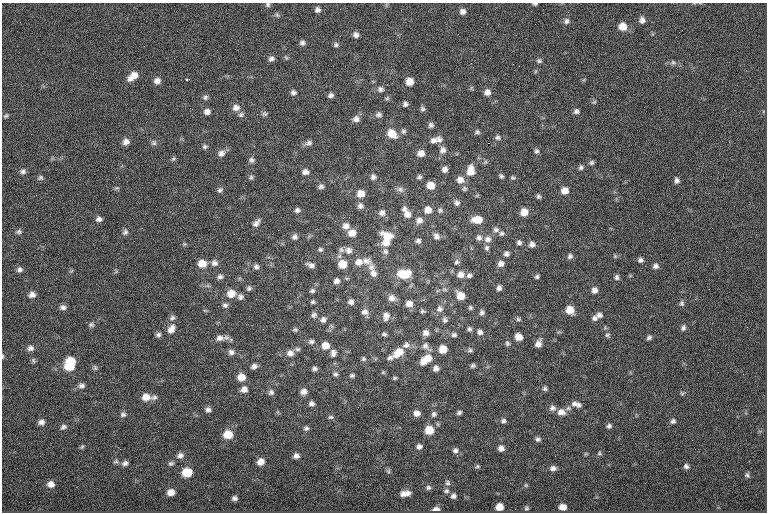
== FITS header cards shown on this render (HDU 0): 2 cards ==
NAXIS1  =                  765
NAXIS2  =                  510

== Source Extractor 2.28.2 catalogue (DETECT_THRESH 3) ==
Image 765 x 510 px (HDU 0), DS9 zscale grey, 1 PNG px = 1 image px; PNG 769 x 514 px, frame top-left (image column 1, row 510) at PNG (2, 3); no overlay
Background -0.702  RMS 8.1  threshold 24.2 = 3 sigma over >= 5 px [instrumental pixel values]
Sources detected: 279; all 279 listed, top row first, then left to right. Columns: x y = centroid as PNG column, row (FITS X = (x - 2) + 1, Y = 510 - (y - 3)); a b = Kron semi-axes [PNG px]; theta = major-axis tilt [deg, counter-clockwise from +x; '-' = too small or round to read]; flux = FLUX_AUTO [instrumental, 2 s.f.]
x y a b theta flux
535 4 5 3 - 770
268 5 6 6 - 1000
317 10 6 6 - 1800
463 11 7 6 - 2200
277 15 7 5 -67 930
642 20 7 7 - 2500
566 21 8 7 - 1700
623 26 8 7 - 6900
682 30 3 2 - 510
356 35 6 6 - 2100
302 43 6 6 - 1500
336 45 7 6 - 1200
144 46 3 2 - 490
38 49 2 2 - 1100
286 57 7 4 -55 770
271 59 7 6 - 1800
539 61 6 5 - 1100
673 62 7 6 - 1200
133 76 13 7 36 5300
187 79 3 2 - 690
157 81 8 7 - 2500
409 82 7 6 - 5900
380 89 9 7 -12 1900
293 92 6 6 - 1500
487 92 7 7 - 3000
331 95 6 5 - 1600
205 97 7 6 - 1200
387 98 6 5 - 860
594 102 6 4 44 660
405 104 6 6 - 1400
190 108 3 2 - 500
236 108 10 8 14 3100
422 109 6 6 - 1200
576 111 7 6 - 1600
207 112 7 6 - 2400
265 114 7 7 - 1100
379 114 8 6 1 1600
241 115 8 7 - 1500
6 116 6 5 - 890
356 119 9 8 - 2500
431 125 6 6 - 1500
403 131 6 6 - 1200
477 132 7 6 - 1200
392 133 10 8 -38 8200
497 137 8 7 - 1600
434 140 9 7 35 2400
439 140 10 8 -52 2200
126 142 8 7 - 2700
154 143 7 7 - 1300
309 143 11 7 13 2000
488 143 2 2 - 4000
205 146 7 5 12 1100
443 150 9 8 - 2500
536 151 7 6 - 1300
221 153 10 8 25 2700
421 153 7 7 - 3900
173 159 7 4 32 810
252 160 8 6 -44 1500
591 163 7 5 45 1100
581 167 6 5 - 1300
445 169 6 6 - 2200
23 171 7 6 - 1600
471 171 11 8 87 7100
305 172 7 6 - 2200
501 176 6 4 -51 1100
251 177 6 5 - 990
373 177 8 7 - 1700
419 177 6 5 - 1100
40 178 6 6 - 1100
513 178 6 5 - 830
460 180 8 8 - 3900
677 180 6 5 - 1700
431 185 7 6 - 6100
321 186 7 6 - 1500
117 188 6 4 -17 730
400 189 10 7 -21 2000
464 189 7 6 - 1100
220 190 8 6 50 1300
565 191 7 7 - 4900
361 194 8 7 - 5400
538 197 6 5 - 1100
457 203 7 7 - 1700
360 206 8 8 - 2100
405 209 8 7 - 1900
297 210 6 6 - 1400
428 210 8 8 - 4700
440 210 7 7 - 1300
524 212 7 7 - 5900
382 213 9 8 - 2400
407 214 10 8 -69 3800
99 219 7 6 - 1900
419 220 9 8 - 3000
477 220 9 6 0 7600
256 223 11 6 47 2200
346 226 9 8 - 3100
496 230 8 7 - 1700
19 232 8 6 0 1200
125 232 8 7 - 1500
352 233 8 8 - 4900
501 233 7 6 - 1300
234 234 2 2 - 1200
387 236 14 10 -25 8600
436 236 8 7 - 2100
295 237 7 7 - 1600
479 238 8 7 - 1800
488 239 10 8 0 2700
418 241 7 6 - 1600
386 242 10 8 12 4600
519 242 6 6 - 1400
184 244 5 5 - 640
532 244 7 7 - 2300
487 248 7 6 - 1200
320 249 5 5 - 1000
341 250 7 6 - 1400
348 250 10 9 - 3000
385 251 9 8 - 1900
506 254 6 5 - 1700
356 255 2 2 - 1000
570 256 7 6 - 1500
615 256 5 5 - 670
640 260 6 5 - 1400
366 261 16 10 -11 4100
359 262 10 9 - 3800
456 262 8 6 61 1300
202 263 9 8 - 6200
214 263 9 8 - 2300
514 263 2 2 - 1900
342 264 8 8 - 8500
501 264 7 6 - 2400
311 265 10 5 -16 2200
645 266 2 2 - 1000
655 266 7 6 - 1700
256 267 6 6 - 1500
371 267 10 9 - 2500
20 269 7 7 - 1700
286 271 2 2 - 3800
373 273 11 8 -64 3200
404 274 13 9 2 13000
460 275 8 8 - 3400
469 275 6 6 - 1300
537 276 5 5 - 1100
220 277 7 6 - 1600
617 277 7 6 - 1400
336 281 7 6 - 2200
249 288 7 6 - 1200
499 288 6 5 - 1700
594 290 7 7 - 2400
312 291 6 5 - 1200
231 294 9 8 - 5900
32 295 8 7 - 2600
461 296 8 7 - 6900
240 297 7 7 - 1700
392 298 10 8 -12 3200
256 299 2 2 - 260
313 302 5 5 - 970
351 302 7 7 - 1900
682 303 7 5 69 1100
409 304 8 7 - 3500
225 305 8 6 -1 1500
63 307 8 6 -3 1900
470 308 6 5 - 910
440 309 9 9 - 2300
570 310 8 7 - 6500
422 311 6 4 -1 890
365 312 8 8 - 2400
482 312 7 6 - 1400
314 315 8 7 - 1600
599 315 9 7 1 1900
386 316 11 8 79 2900
172 318 8 6 40 1700
594 318 7 6 - 1700
518 319 6 5 - 970
323 320 8 7 - 2000
445 320 7 6 - 1400
91 325 8 7 - 1200
683 328 7 6 - 1400
171 329 13 9 60 3900
469 329 6 5 - 1200
295 330 6 5 - 900
480 332 8 7 - 1900
426 333 6 6 - 2500
384 334 6 5 - 1100
158 335 6 6 - 1400
454 335 7 5 2 1300
607 335 7 5 15 1000
518 337 6 6 - 5400
649 337 6 5 - 1200
220 338 12 8 7 3100
311 342 7 6 - 1300
507 343 7 6 - 1200
538 344 10 7 67 3200
325 345 8 7 - 5500
406 345 9 8 - 2300
426 346 12 8 -51 2800
30 348 8 7 - 2000
297 349 7 5 0 1100
443 349 6 6 - 8300
470 350 7 6 - 1200
231 352 8 7 - 2000
398 352 13 8 36 8300
290 353 9 8 - 2900
333 353 9 7 78 2300
2 356 6 3 -90 590
390 357 7 6 - 1500
363 359 6 6 - 1100
426 359 15 8 37 8900
33 360 7 5 -87 900
71 361 9 7 -4 12000
69 366 9 7 -2 10000
254 366 6 5 - 1800
473 366 6 5 - 1100
95 368 7 5 -90 1100
315 368 6 5 - 1400
436 368 6 6 - 2400
383 372 5 5 - 650
335 374 7 6 - 1200
352 376 6 5 - 1100
241 377 7 7 - 5300
394 378 5 4 - 800
82 386 8 7 - 1800
545 388 6 6 - 1200
244 389 8 7 - 2900
271 392 7 7 - 1500
304 392 8 7 - 2600
684 392 5 3 - 1400
146 397 10 8 1 5100
154 397 10 6 20 1500
312 404 7 6 - 1700
576 404 14 8 -16 3100
552 408 8 8 - 2100
208 410 7 6 - 1800
561 412 11 9 -4 4200
417 413 7 7 - 3300
459 413 6 4 27 1300
123 414 8 6 10 1400
434 414 8 6 56 1500
331 417 7 5 0 940
503 421 6 6 - 1400
673 421 7 6 - 1300
40 423 10 6 28 2500
609 426 6 5 - 1400
63 427 8 6 30 1500
306 428 6 5 - 1300
429 430 8 8 - 9900
228 434 8 7 - 9700
538 439 6 5 - 1400
692 440 2 2 - 1500
419 446 7 6 - 1900
82 447 6 5 - 780
501 448 7 6 - 2500
455 450 7 7 - 1800
599 453 6 5 - 840
180 455 8 7 - 2200
457 455 3 3 - 360
296 456 6 6 - 2100
116 461 7 5 15 1000
261 462 7 6 - 3900
125 463 8 6 11 1700
171 463 7 5 8 1100
477 466 6 5 - 820
686 466 6 6 - 1400
553 468 7 6 - 2000
388 471 6 5 - 900
187 472 7 7 - 13000
747 475 7 5 -44 1100
123 478 2 2 - 320
448 483 7 7 - 1300
51 484 8 7 - 3200
526 485 5 4 - 670
428 488 6 6 - 1200
446 491 7 6 - 1300
171 492 6 6 - 3700
405 493 9 5 9 3600
453 496 6 6 - 1600
234 498 5 4 - 1500
499 507 6 6 - 6000
563 507 7 5 1 3700
526 508 6 5 - 880
436 509 6 4 0 2600
At the frame edge (FLAGS 8, measured only in part): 3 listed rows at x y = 535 4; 268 5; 2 356